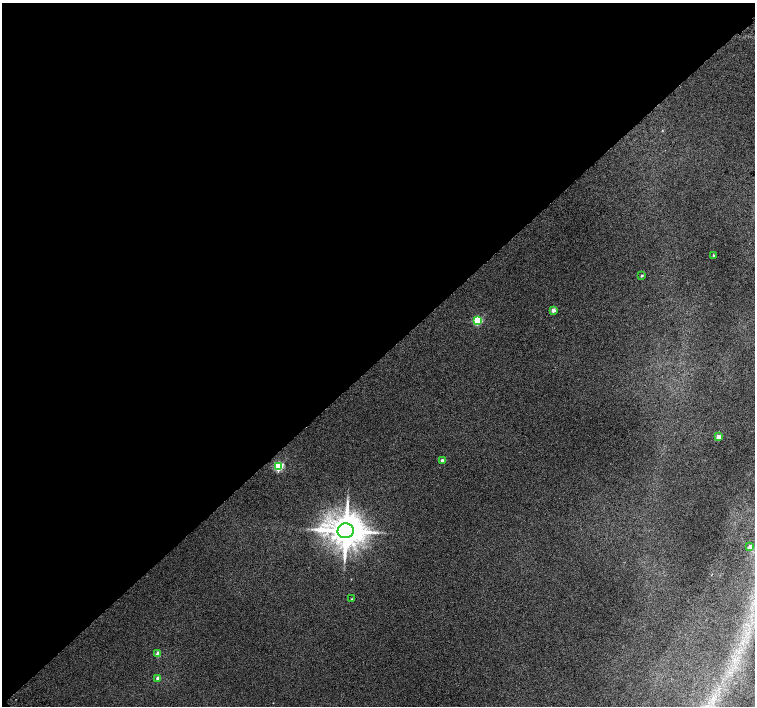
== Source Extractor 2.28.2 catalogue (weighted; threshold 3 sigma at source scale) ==
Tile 5 of 4 x 4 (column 1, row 2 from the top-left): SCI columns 51-1556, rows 3080-4487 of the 6118 x 6093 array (HDU 1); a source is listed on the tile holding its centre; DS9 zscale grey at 2 x 2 block average (1 PNG px = mean of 2 x 2 image px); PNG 757 x 708 px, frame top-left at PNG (2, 3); each listed source drawn as its Kron ellipse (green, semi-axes under 4 px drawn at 4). Shown black and unused: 51% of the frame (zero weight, under 2 of 3 exposures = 3% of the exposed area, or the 3 px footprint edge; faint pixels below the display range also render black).
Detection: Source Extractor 2.28.2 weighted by HDU 2 'WHT'; one run over the whole footprint, this tile lists its part. Background 0.0415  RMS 0.035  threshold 0.158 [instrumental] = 3 sigma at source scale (4.5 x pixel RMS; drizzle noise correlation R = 1.50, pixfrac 1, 0.0396/0.0396 arcsec/px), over >= 5 px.
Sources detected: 12; all 12 listed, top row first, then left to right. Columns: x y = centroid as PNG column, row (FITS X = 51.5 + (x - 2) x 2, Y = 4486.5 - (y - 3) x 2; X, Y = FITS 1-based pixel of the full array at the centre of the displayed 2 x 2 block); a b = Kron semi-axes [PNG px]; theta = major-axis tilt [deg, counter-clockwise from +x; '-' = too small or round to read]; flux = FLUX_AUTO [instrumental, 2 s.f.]
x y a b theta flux
713 255 3 2 - 8.8
642 276 3 3 - 9.9
553 310 3 3 - 57
477 321 3 3 - 550
718 437 3 3 - 110
442 461 3 2 - 41
279 466 3 3 - 770
346 531 8 7 - 25000
750 547 3 3 - 40
351 599 3 2 - 4.9
158 654 3 2 - 86
158 678 3 2 - 62